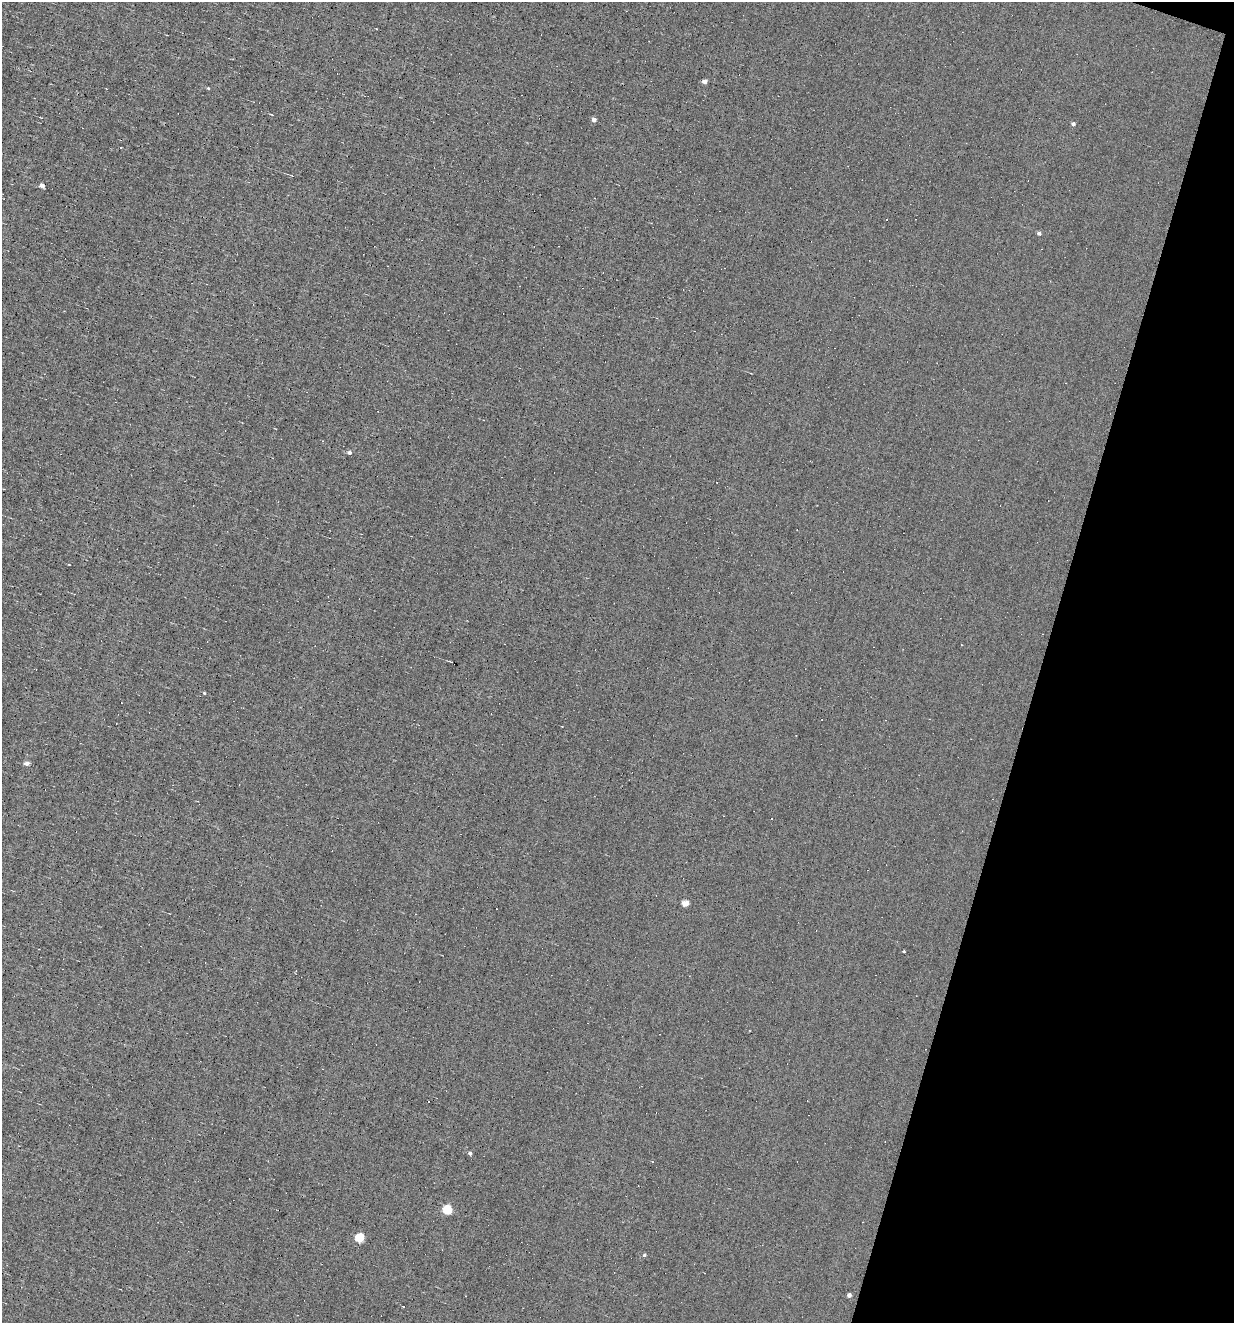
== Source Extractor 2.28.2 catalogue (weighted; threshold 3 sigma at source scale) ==
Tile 8 of 4 x 4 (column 4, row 2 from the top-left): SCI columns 3946-5177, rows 2645-3965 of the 5302 x 5287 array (HDU 1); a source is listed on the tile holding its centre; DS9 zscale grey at full resolution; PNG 1236 x 1325 px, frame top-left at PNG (2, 2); no overlay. Shown black and unused: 16% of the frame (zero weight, under 4 of 8 exposures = <1% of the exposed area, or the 3 px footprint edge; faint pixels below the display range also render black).
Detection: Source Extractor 2.28.2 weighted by HDU 2 'WHT'; one run over the whole footprint, this tile lists its part. Background 0.00382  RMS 0.031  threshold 0.127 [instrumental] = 3 sigma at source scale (4.09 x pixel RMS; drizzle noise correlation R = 1.36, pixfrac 0.8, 0.05/0.05 arcsec/px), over >= 5 px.
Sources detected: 30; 8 cosmic-ray / hot-pixel residue — not listed; the other 22 listed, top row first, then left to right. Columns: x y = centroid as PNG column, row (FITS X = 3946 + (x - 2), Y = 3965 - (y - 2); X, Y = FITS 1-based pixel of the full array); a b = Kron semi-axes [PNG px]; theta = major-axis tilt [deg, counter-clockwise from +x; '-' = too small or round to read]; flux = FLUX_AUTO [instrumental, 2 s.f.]
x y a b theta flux
705 81 4 4 - 15
208 88 4 4 - 2.7
272 115 4 2 - 2.4
594 120 4 4 - 16
1073 124 4 4 - 6.9
121 147 3 2 - 2.4
42 185 4 4 - 16
1039 233 5 4 - 6.4
349 453 5 4 - 9.1
961 645 3 2 - 3.8
204 693 4 3 - 2.9
27 763 5 4 - 12
772 819 3 2 - 2.7
685 903 5 4 - 51
904 951 3 2 - 2.3
428 1101 3 2 - 3.2
470 1153 4 4 - 7.5
447 1209 5 5 - 170
359 1238 5 5 - 140
644 1255 5 4 - 4.2
849 1295 4 4 - 11
403 1307 3 2 - 4.1